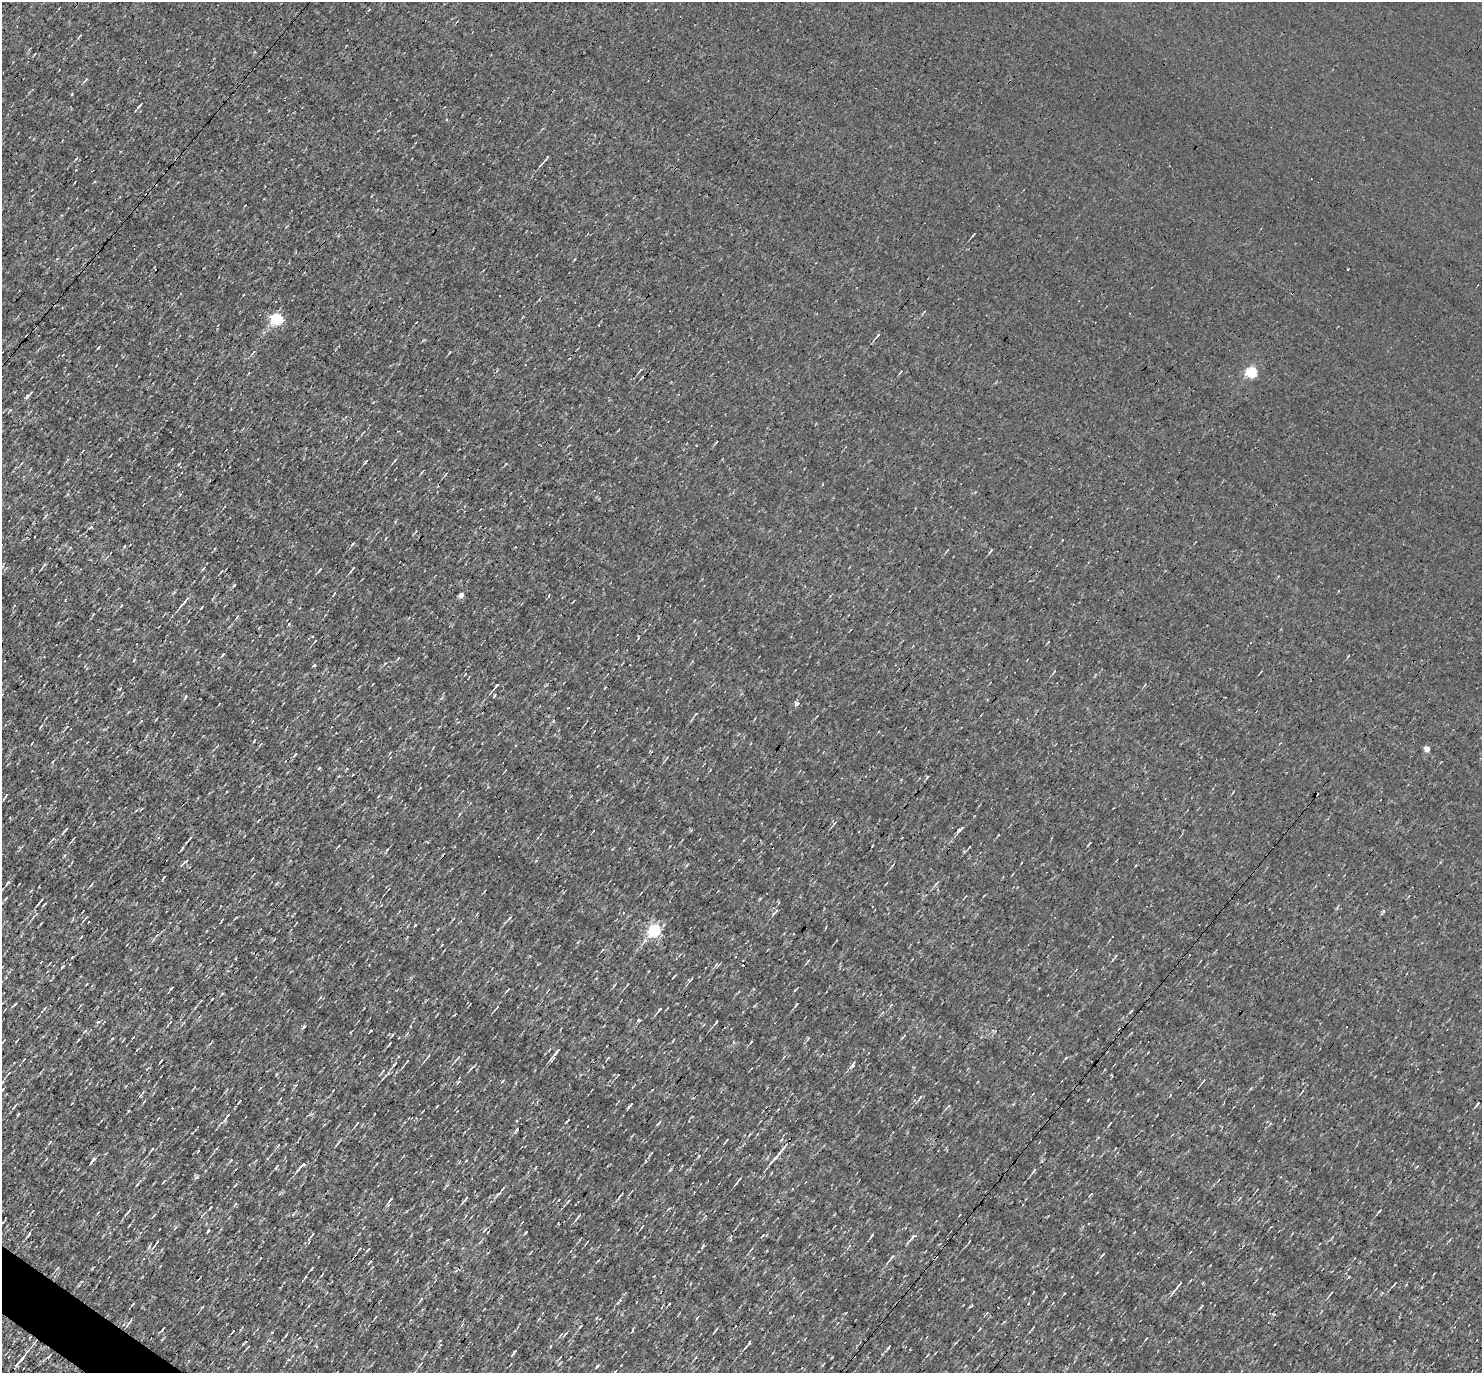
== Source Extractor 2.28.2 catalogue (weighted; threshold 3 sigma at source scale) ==
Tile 7 of 4 x 4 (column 3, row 2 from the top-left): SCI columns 2961-4440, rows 2891-4261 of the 5920 x 5922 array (HDU 1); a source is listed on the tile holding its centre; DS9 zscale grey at full resolution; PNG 1484 x 1375 px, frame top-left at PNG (2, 2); no overlay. Shown black and unused: <1% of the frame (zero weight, under 3 of 4 exposures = <1% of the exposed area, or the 3 px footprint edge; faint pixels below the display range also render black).
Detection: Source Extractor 2.28.2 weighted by HDU 2 'WHT'; one run over the whole footprint, this tile lists its part. Background 0.00285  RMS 0.048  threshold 0.216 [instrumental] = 3 sigma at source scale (4.5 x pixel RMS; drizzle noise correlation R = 1.50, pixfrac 1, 0.05/0.05 arcsec/px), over >= 5 px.
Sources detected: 144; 4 cosmic-ray / hot-pixel residue — not listed; the other 140 listed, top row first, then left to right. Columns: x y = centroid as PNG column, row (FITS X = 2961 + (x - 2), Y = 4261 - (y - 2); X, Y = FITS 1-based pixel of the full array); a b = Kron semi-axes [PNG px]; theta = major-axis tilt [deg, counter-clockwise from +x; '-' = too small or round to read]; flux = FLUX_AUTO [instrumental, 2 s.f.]
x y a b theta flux
85 80 6 3 52 5.6
140 106 9 2 54 6.9
546 158 10 3 52 11
75 182 3 2 - 5.9
974 234 6 2 50 4.4
1348 270 3 2 - 5.9
277 318 6 5 - 480
878 335 7 2 43 7.5
640 370 7 3 48 6
1251 372 5 5 - 460
29 394 14 3 43 8.8
395 460 6 3 46 4.9
366 461 5 2 - 6.4
91 527 5 4 - 8.6
352 544 5 3 - 4.8
991 550 5 3 - 6.3
45 564 5 3 - 6.3
352 569 9 2 52 6.6
234 585 5 3 - 5.3
461 594 5 4 - 28
184 602 17 3 50 18
237 617 5 3 - 5.2
315 641 3 2 - 3.2
223 654 6 3 53 5.5
1348 656 4 2 - 3.2
398 658 5 3 - 3.8
314 665 4 3 - 25
563 683 3 2 - 3.8
497 685 6 3 48 9.2
1145 685 5 3 - 4.9
185 697 5 3 - 4.7
796 704 3 3 - 30
67 727 5 2 - 4.2
1427 749 4 4 - 55
319 768 4 3 - 3.8
960 829 9 4 34 11
65 830 8 2 50 9.1
998 835 4 3 - 3.3
189 839 13 3 49 11
338 846 4 2 - 4.4
969 847 4 2 - 3.8
184 863 11 3 45 8.6
893 864 7 2 50 4.7
8 882 6 3 59 6.9
936 883 9 2 45 7
40 901 9 2 50 12
776 911 8 3 45 7.9
1384 911 6 4 88 5.8
510 918 5 3 - 5.4
654 930 6 5 - 770
81 937 5 2 - 3.4
1115 956 5 3 - 4.3
72 957 4 3 - 3.6
808 961 7 2 45 4.8
716 964 8 4 62 8
63 967 5 3 - 6.4
674 976 5 2 - 6.4
691 979 8 3 49 8.1
87 984 3 2 - 3.3
614 985 6 2 46 5.2
171 988 6 3 39 4.9
508 990 8 2 45 4.4
321 997 5 3 - 5.1
16 1003 4 2 - 4.8
796 1004 6 3 56 5
497 1007 5 3 - 4.1
44 1009 7 3 45 5.9
659 1009 5 3 - 6.2
1132 1011 3 3 - 42
639 1020 5 3 - 5.8
716 1022 4 2 - 6.8
303 1027 4 3 - 19
371 1031 3 2 - 8.5
3 1041 5 2 - 4.2
751 1042 5 3 - 3.8
556 1052 11 4 53 14
428 1056 7 2 56 5.5
458 1058 6 3 44 5.8
608 1058 5 3 - 4.7
24 1059 6 2 55 4
407 1061 4 3 - 3.7
395 1064 8 3 46 12
852 1064 13 4 55 16
470 1069 8 3 46 6.7
1203 1081 7 2 59 6
3 1089 5 2 - 4.4
142 1094 10 3 55 7.9
920 1097 7 2 46 6.1
631 1105 9 2 49 8.5
15 1106 10 2 55 7.2
437 1106 3 2 - 3.5
128 1111 4 3 - 4.4
568 1120 6 3 45 4.9
357 1124 7 2 52 6.2
726 1140 5 2 - 5.2
50 1142 6 3 54 5.2
278 1146 6 2 45 4.5
152 1149 6 3 53 5.5
780 1152 30 3 50 37
93 1160 9 3 51 11
301 1166 13 3 48 18
1034 1171 8 3 49 9.3
738 1181 10 2 52 9.1
503 1188 7 3 46 6.3
694 1192 2 2 - 3.4
465 1199 11 3 51 9.1
390 1200 6 3 46 6.5
568 1201 5 3 - 4.3
235 1204 6 3 53 5.2
129 1211 8 3 46 7
577 1218 13 2 52 8.1
642 1227 5 2 - 3.9
29 1234 5 3 - 8.7
312 1234 6 2 55 4.5
763 1235 7 3 45 5.9
872 1235 7 2 52 7
912 1237 12 4 49 19
751 1249 5 3 - 4.5
368 1250 6 2 44 4.3
892 1257 9 4 49 11
312 1268 5 2 - 4.8
654 1276 3 2 - 4.6
1394 1284 6 2 47 4.3
1178 1286 19 3 50 18
1331 1293 5 2 - 3.6
421 1299 8 3 56 6.5
1201 1306 6 2 55 4.8
600 1318 4 2 - 2.8
130 1322 10 3 53 10
580 1327 5 2 - 5.2
163 1328 7 2 49 5.9
716 1329 9 2 55 5.1
632 1330 6 3 81 5.2
565 1334 7 4 45 7
286 1335 4 2 - 4.1
748 1343 12 3 53 11
888 1347 7 2 50 5.8
514 1352 9 2 51 7
49 1356 5 3 - 4.8
20 1361 19 3 49 33
Unlisted compact peaks at least as high as the median listed source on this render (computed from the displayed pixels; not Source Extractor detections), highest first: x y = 415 925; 289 624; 98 1022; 98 348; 196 1177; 1066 1058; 526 1232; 295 754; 164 877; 392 1035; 502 1081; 1088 1100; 795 990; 228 1115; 208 1231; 387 850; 494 696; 618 1303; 239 1102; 276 1168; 670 1170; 770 1312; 971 1306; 65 600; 320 569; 134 660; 1349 1277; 575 259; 276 884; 91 885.